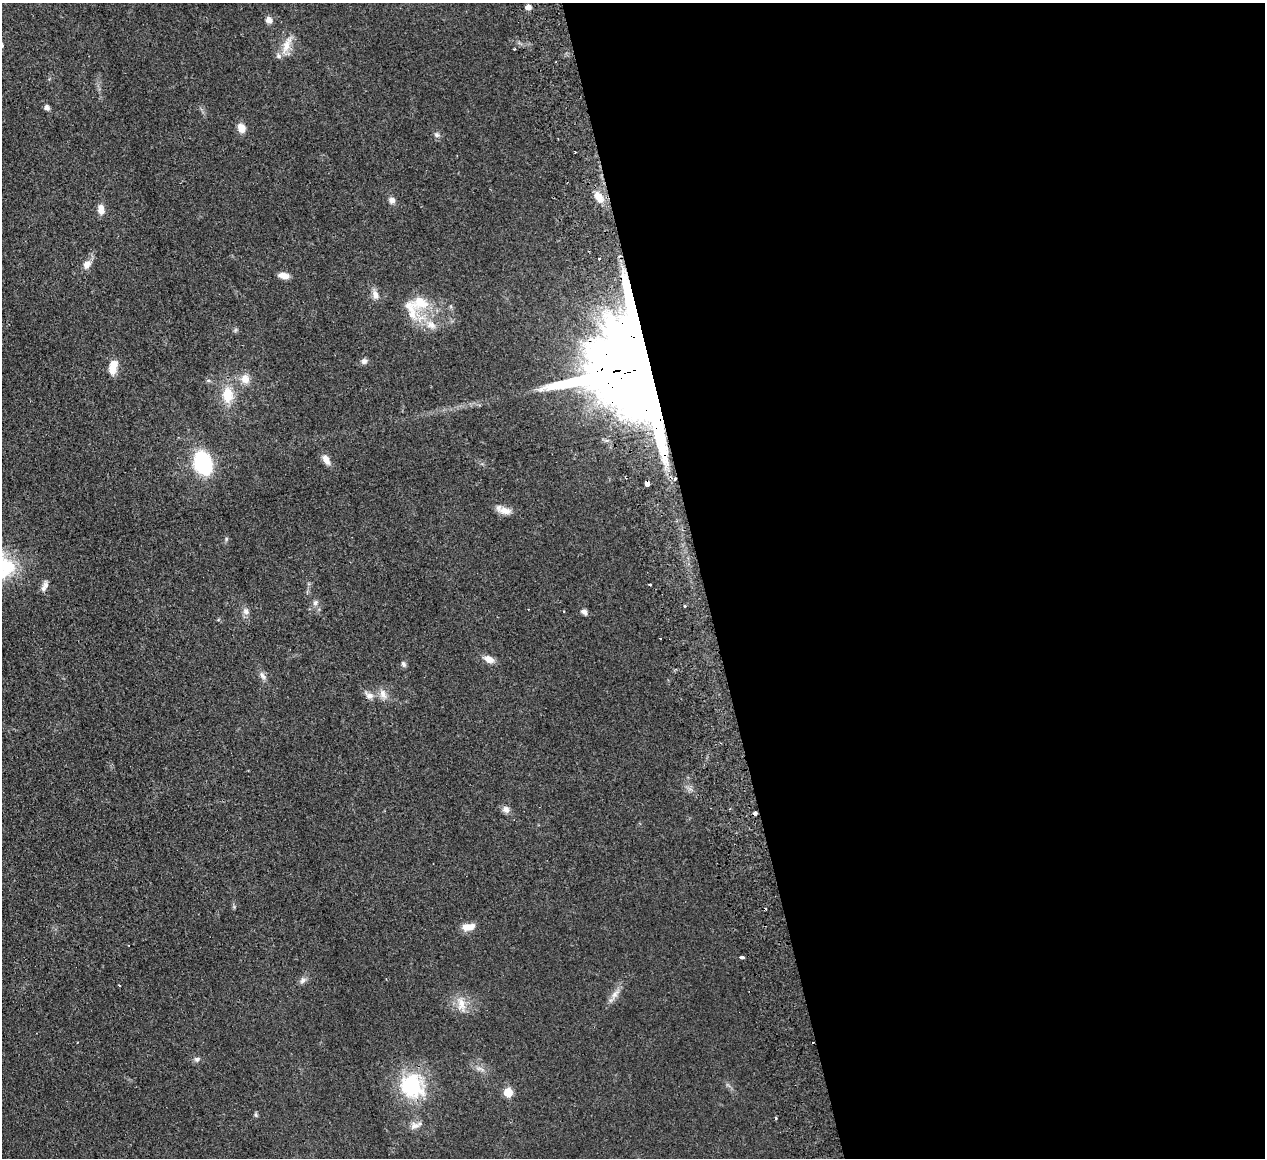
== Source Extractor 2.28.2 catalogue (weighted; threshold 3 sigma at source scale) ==
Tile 8 of 4 x 4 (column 4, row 2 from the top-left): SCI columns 3847-5109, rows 2593-3748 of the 5166 x 5065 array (HDU 1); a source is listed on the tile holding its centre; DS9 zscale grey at full resolution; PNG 1267 x 1160 px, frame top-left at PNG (2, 3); no overlay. Shown black and unused: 45% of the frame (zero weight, under 2 of 3 exposures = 3% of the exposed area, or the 3 px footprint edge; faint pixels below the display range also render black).
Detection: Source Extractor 2.28.2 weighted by HDU 2 'WHT'; one run over the whole footprint, this tile lists its part. Background 0.0582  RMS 0.0088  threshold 0.0396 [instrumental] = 3 sigma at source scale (4.5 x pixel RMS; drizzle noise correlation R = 1.50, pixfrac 1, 0.05/0.05 arcsec/px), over >= 5 px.
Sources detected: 57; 4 cosmic-ray / hot-pixel residue — not listed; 2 inside a brighter listed object's ellipse — not listed separately; the other 51 listed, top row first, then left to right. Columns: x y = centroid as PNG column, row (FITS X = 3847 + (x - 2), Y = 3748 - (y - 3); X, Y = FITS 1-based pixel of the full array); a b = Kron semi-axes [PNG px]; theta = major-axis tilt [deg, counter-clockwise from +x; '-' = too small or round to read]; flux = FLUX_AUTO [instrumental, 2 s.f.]
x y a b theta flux
528 7 5 4 - 5.5
269 20 8 8 - 3.8
287 45 27 9 69 11
514 49 3 2 - 0.73
47 107 6 5 - 2.7
241 128 11 9 -64 7.1
437 135 8 6 -45 2.4
598 197 16 9 -52 9.1
392 200 9 8 - 3.4
101 209 11 7 -87 7.5
599 259 3 3 - 9.4
87 265 10 9 - 5.9
284 276 12 7 -8 6.2
375 295 13 8 -71 4.9
420 303 27 18 5 24
431 325 15 10 -33 9
364 361 8 7 - 2.7
113 367 18 9 79 11
640 367 27 24 -8 32000
245 379 12 10 -71 8.1
227 395 20 14 90 18
326 459 14 7 -60 5.9
203 463 18 13 -70 85
647 483 4 4 - 18
505 511 17 9 -9 7.4
226 539 6 4 72 1.2
650 584 3 2 - 1.3
46 585 12 8 76 4.1
315 603 8 6 58 2.7
246 611 9 8 - 3.8
584 612 8 6 -21 2.7
489 659 13 8 -24 6
403 664 7 6 - 2
262 676 12 6 -58 3.6
383 694 14 8 -66 5.9
369 695 13 8 -26 4.9
506 809 9 8 - 4.1
755 813 4 3 - 5
469 927 16 8 8 8.7
741 957 5 3 - 3.9
302 980 9 6 39 3
119 985 3 2 - 0.65
615 994 13 7 49 5.4
461 1004 16 10 -85 9.8
197 1059 8 6 -2 2.3
480 1069 14 5 -16 3.6
412 1086 33 29 -49 58
508 1092 5 5 - 35
256 1115 6 4 -70 1.2
776 1118 4 3 - 0.96
415 1125 17 7 21 5.3
Overlapping masked pixels (flux is a lower limit): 3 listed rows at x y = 640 367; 647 483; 755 813